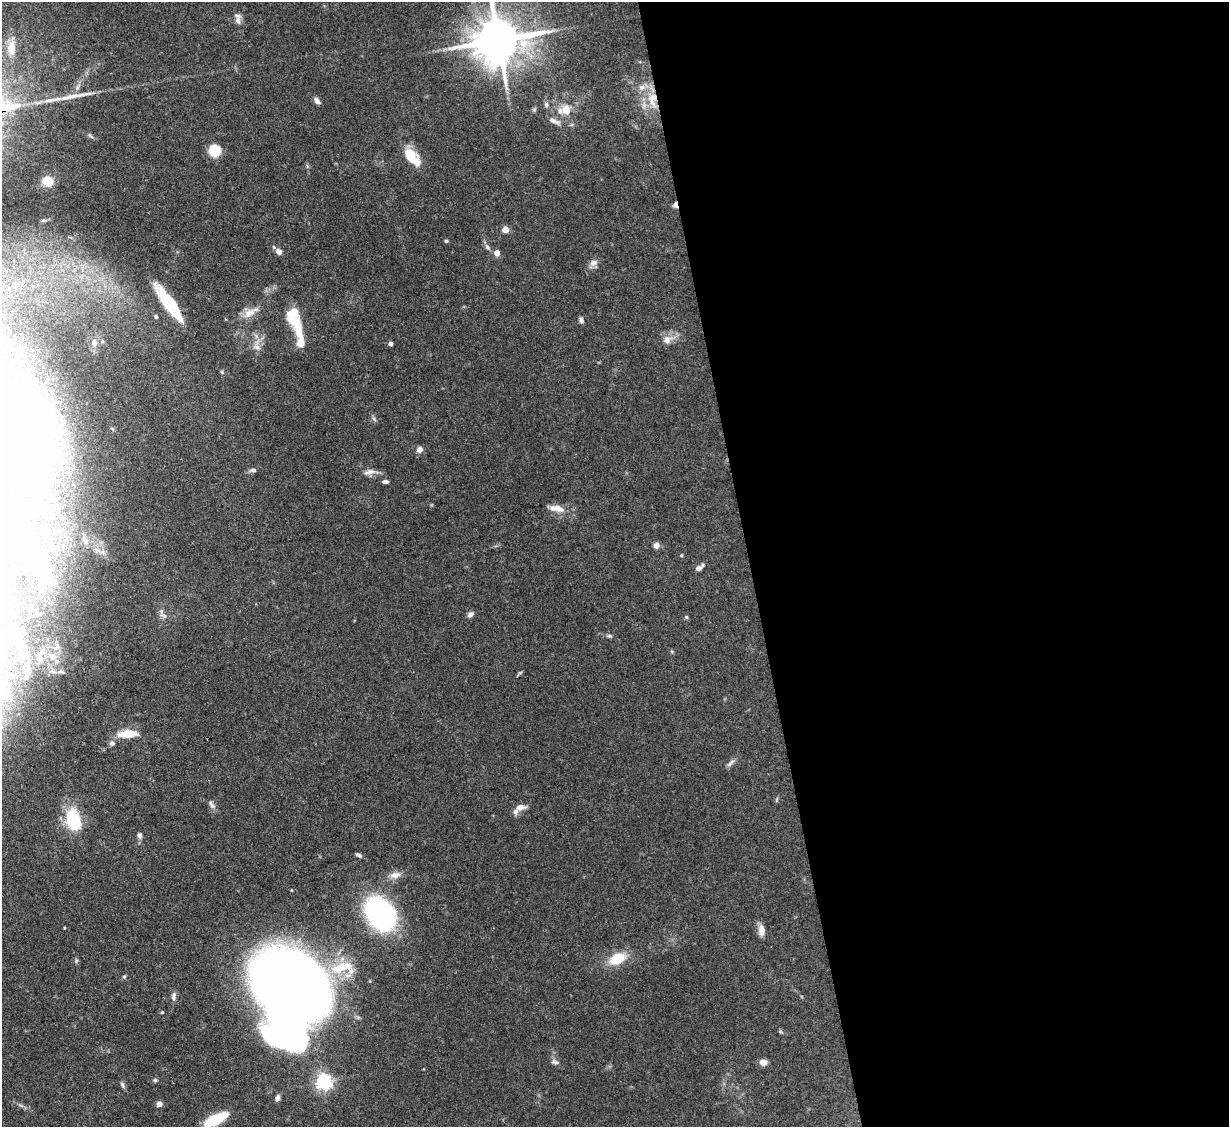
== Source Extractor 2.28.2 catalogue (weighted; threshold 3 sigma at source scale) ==
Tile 8 of 4 x 4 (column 4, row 2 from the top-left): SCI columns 3682-4908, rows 2501-3625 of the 4908 x 4884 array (HDU 1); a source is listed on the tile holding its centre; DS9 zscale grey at full resolution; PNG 1231 x 1129 px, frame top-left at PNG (2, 2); no overlay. Shown black and unused: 39% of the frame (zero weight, under 3 of 4 exposures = <1% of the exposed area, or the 3 px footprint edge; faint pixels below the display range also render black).
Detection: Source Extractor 2.28.2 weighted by HDU 2 'WHT'; one run over the whole footprint, this tile lists its part. Background 0.11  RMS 0.004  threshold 0.0182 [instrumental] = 3 sigma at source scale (4.5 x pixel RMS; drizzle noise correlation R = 1.50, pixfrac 1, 0.05/0.05 arcsec/px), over >= 5 px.
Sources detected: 86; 8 inside a brighter object's white glare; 1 long thin detection or spike segment (spike, bleed or trail) — not listed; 7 inside a brighter listed object's ellipse — not listed separately; the other 70 listed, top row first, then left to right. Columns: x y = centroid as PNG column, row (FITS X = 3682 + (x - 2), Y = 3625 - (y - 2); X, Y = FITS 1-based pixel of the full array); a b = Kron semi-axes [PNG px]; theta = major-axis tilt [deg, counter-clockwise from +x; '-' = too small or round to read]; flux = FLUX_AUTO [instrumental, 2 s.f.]
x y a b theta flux
238 20 13 7 -89 2.1
498 40 15 13 12 1900
11 48 22 12 87 7
652 99 25 13 -87 11
317 101 8 5 -50 1.8
546 104 7 5 -88 0.99
566 110 13 12 - 5.9
554 121 19 6 -26 2.5
214 150 12 11 - 9.5
410 154 15 11 -55 11
48 181 12 10 -38 5.3
675 205 8 5 -89 1.6
505 230 4 4 - 7.4
446 241 4 4 - 0.62
487 247 9 6 -47 1.2
279 252 7 6 - 2.4
497 253 6 6 - 2.7
593 263 11 8 26 2.3
169 303 38 9 -54 23
249 313 19 10 32 5
156 317 5 4 - 0.65
581 320 7 5 -75 1.2
294 321 33 13 -54 13
667 340 15 11 36 3.9
94 343 10 8 81 2.4
391 344 5 4 - 1.1
257 347 12 7 -16 2.1
222 372 6 4 -48 0.57
374 419 7 4 -46 0.85
420 450 7 7 - 2.3
27 470 37 18 -31 21
253 470 8 5 -1 1.3
370 472 17 7 10 2.6
385 482 7 4 0 1.3
557 508 20 8 -10 4.6
85 541 8 6 -64 1.1
656 545 7 6 - 2
681 555 5 3 - 0.4
38 568 49 18 -77 17
699 568 11 5 33 1.8
9 601 4 4 - 0.78
470 614 8 6 43 1.6
164 616 11 6 -34 1.6
686 617 5 4 - 0.64
609 636 8 5 -7 0.84
52 656 13 8 -58 3.6
2 690 16 12 -50 5.4
127 734 28 10 3 7.7
730 763 13 5 43 1.5
212 805 13 5 -56 1.5
520 807 13 7 9 2.9
73 820 17 10 -70 31
139 835 7 6 - 1.4
359 855 7 4 -29 1
395 875 17 8 13 3.4
380 914 34 25 -55 77
761 930 13 8 -85 3.3
617 959 14 9 25 14
342 967 39 14 16 14
124 977 6 4 88 0.62
289 985 59 43 -36 620
174 996 12 6 83 1.6
162 1012 4 4 - 0.43
555 1062 11 6 -13 1.4
763 1062 8 6 -2 2.8
324 1082 6 6 - 150
122 1085 10 4 -67 0.96
277 1098 9 5 71 1.4
159 1104 6 6 - 1.8
216 1119 24 9 26 19
Overlapping masked pixels (flux is a lower limit): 4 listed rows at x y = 498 40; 652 99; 675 205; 289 985
Isophote crosses this tile's border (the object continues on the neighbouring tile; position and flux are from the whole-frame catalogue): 3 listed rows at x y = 498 40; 2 690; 216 1119